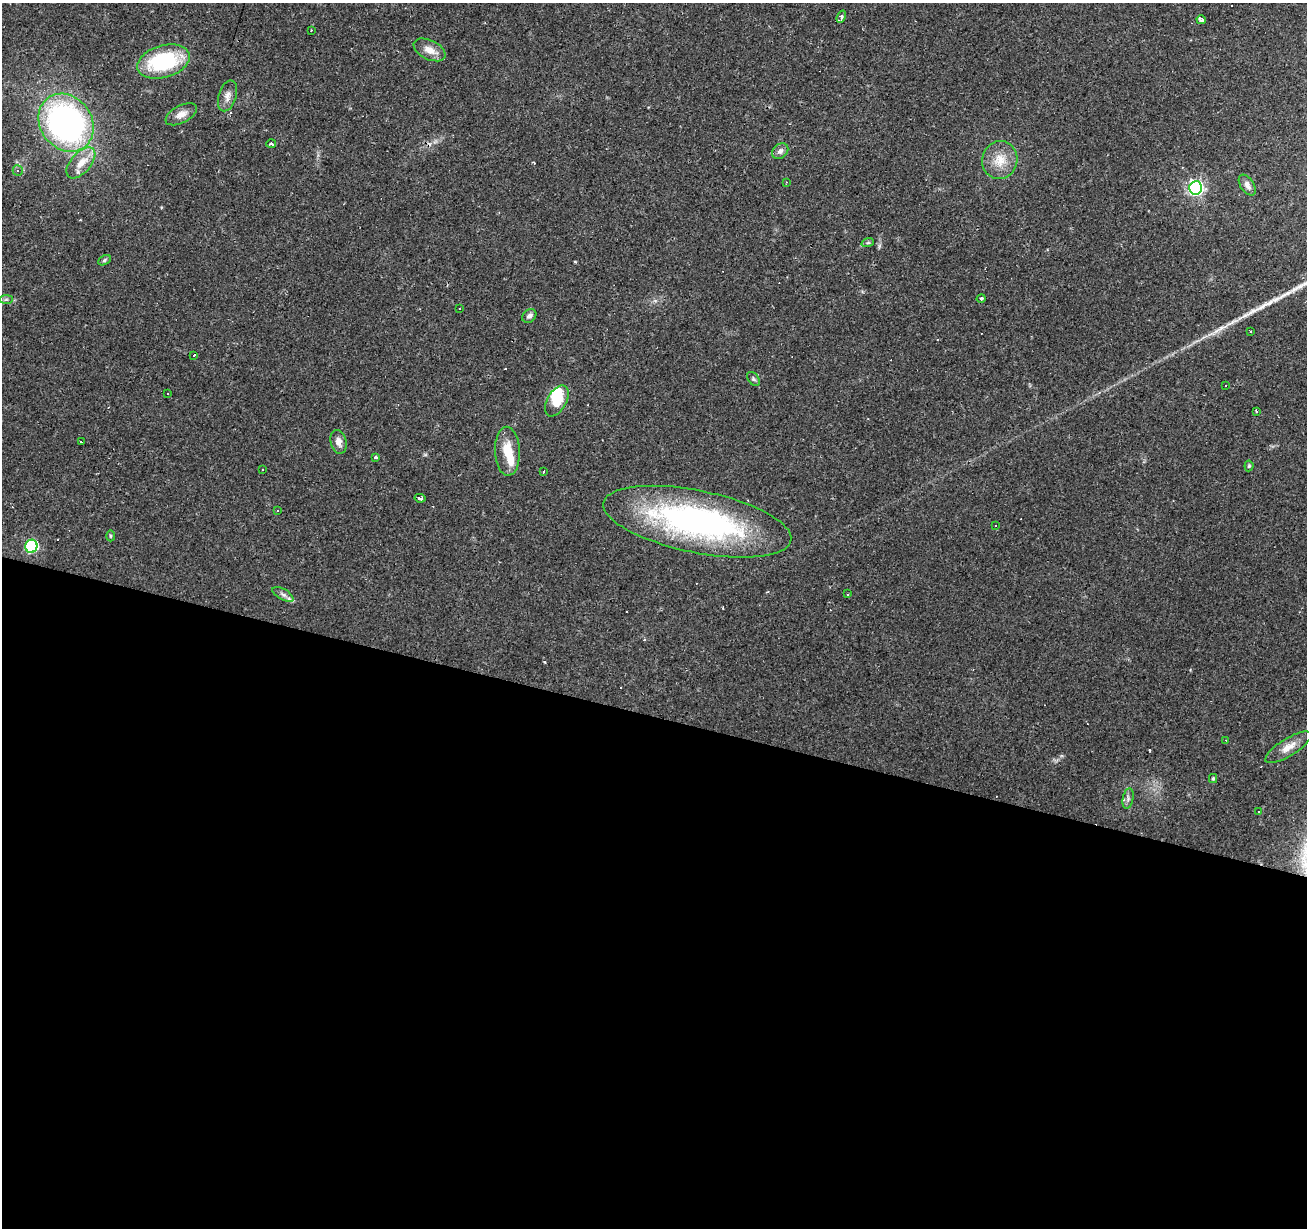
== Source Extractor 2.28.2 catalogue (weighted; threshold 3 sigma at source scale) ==
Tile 14 of 4 x 4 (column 2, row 4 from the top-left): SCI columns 1307-2611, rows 216-1441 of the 5226 x 5399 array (HDU 1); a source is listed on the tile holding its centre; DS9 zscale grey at full resolution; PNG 1309 x 1230 px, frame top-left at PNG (2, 3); each listed source drawn as its Kron ellipse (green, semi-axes under 4 px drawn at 4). Shown black and unused: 42% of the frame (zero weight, under 2 of 3 exposures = <1% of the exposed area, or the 3 px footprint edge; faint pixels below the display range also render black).
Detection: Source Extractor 2.28.2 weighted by HDU 2 'WHT'; one run over the whole footprint, this tile lists its part. Background 0.0437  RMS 0.004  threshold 0.0178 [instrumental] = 3 sigma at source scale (4.5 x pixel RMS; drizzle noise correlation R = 1.50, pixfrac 1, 0.0396/0.0396 arcsec/px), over >= 5 px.
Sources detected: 75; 2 inside a brighter object's white glare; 22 cosmic-ray / hot-pixel residue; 2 long thin detections or spike segments (spike, bleed or trail) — neither listed nor drawn; the other 49 listed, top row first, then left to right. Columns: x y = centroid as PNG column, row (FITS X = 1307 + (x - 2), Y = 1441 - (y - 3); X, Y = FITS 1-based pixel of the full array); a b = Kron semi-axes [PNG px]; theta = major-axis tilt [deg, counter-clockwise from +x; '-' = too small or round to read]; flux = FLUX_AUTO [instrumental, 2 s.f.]
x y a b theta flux
841 17 6 3 69 1.6
1201 20 4 3 - 2.5
311 30 3 2 - 0.83
429 50 17 9 -26 4.1
163 62 27 16 16 34
227 96 16 9 73 2.8
181 114 17 8 28 3.1
66 123 31 25 -53 130
271 144 5 4 - 0.93
780 151 9 7 43 1.7
1000 160 19 17 74 7.8
81 163 18 10 49 5.6
18 170 5 5 - 1.1
786 182 3 2 - 0.59
1247 185 12 6 -56 2.4
1195 188 7 6 - 100
868 242 6 4 20 0.59
104 260 7 4 29 0.72
6 299 7 4 1 0.84
981 299 5 3 - 0.6
460 308 3 3 - 1.7
529 316 8 6 42 1.5
1251 331 3 2 - 0.38
194 355 3 3 - 1.1
753 379 8 5 -52 0.86
1225 386 2 2 - 0.31
167 393 3 3 - 0.83
557 401 17 9 61 9
1256 411 4 2 - 0.46
81 442 3 2 - 0.48
339 442 12 8 -75 2.7
507 451 24 12 -88 8.8
376 457 3 3 - 1.4
1249 466 5 4 - 0.54
262 470 3 3 - 2.2
544 472 4 3 - 0.54
420 498 5 3 - 2
278 511 3 2 - 0.56
697 522 96 31 -11 120
995 526 3 2 - 0.52
110 536 5 3 - 0.45
31 546 6 6 - 49
283 594 12 5 -29 1.6
848 594 4 2 - 0.39
1226 740 3 2 - 0.35
1288 747 26 8 32 4.8
1213 778 4 3 - 0.6
1128 798 10 5 80 1.2
1259 812 3 2 - 0.36
Unlisted compact peaks at least as high as the median listed source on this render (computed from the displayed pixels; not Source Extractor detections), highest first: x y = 575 262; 545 662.